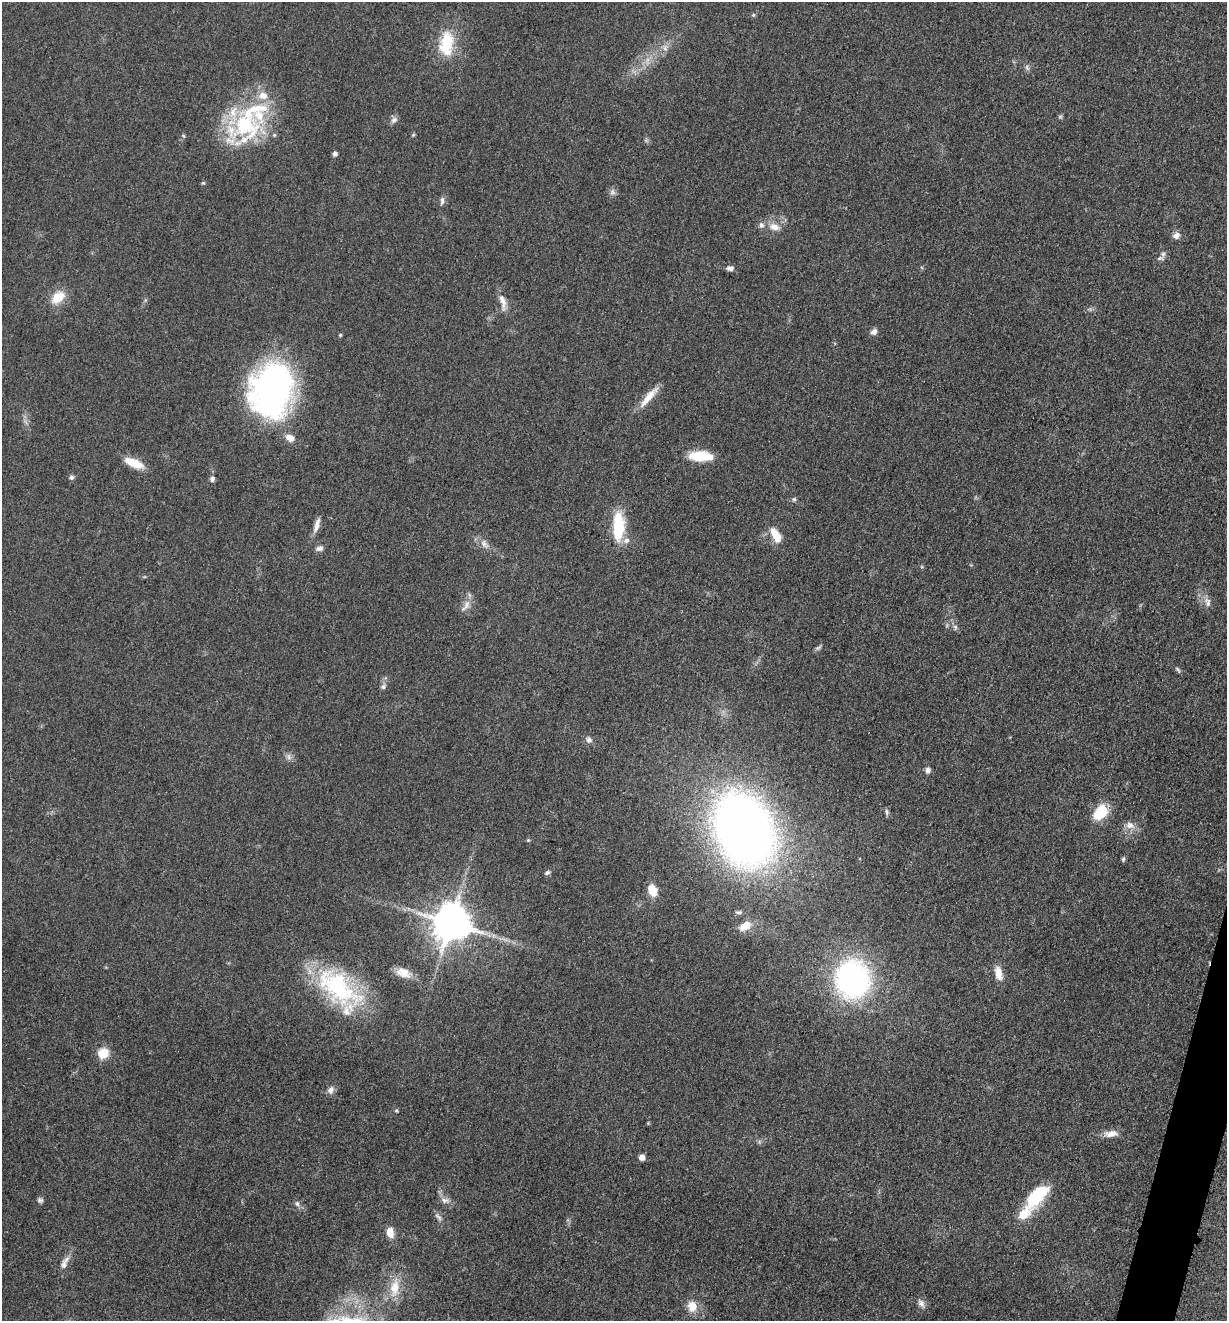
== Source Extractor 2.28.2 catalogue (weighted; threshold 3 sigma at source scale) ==
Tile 6 of 4 x 4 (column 2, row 2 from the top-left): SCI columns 1490-2714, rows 2649-3967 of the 5306 x 5294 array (HDU 1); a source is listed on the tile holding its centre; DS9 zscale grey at full resolution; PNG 1229 x 1323 px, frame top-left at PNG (2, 2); no overlay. Shown black and unused: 1% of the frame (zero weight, under 3 of 5 exposures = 1% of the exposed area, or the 3 px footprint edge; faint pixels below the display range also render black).
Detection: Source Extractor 2.28.2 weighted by HDU 2 'WHT'; one run over the whole footprint, this tile lists its part. Background 0.0505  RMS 0.0057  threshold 0.0256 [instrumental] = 3 sigma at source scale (4.5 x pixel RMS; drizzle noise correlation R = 1.50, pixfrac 1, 0.05/0.05 arcsec/px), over >= 5 px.
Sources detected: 82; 1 inside a brighter object's white glare — not listed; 9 inside a brighter listed object's ellipse — not listed separately; the other 72 listed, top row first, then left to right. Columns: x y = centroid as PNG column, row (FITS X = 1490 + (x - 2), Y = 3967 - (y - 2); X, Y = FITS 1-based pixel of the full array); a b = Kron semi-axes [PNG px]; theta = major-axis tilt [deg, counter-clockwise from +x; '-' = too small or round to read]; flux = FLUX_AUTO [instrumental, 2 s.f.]
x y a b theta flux
753 15 5 5 - 0.82
446 44 35 18 85 22
665 48 7 7 - 2.1
1027 68 10 5 -64 1.5
1060 116 6 4 1 0.82
394 120 10 8 45 2.2
245 125 53 43 41 65
413 135 5 4 - 0.68
335 154 4 4 - 2.1
203 183 5 4 - 0.68
612 192 9 8 - 2
442 201 11 5 87 1.9
774 227 15 9 -21 5.2
1176 236 10 8 27 2.9
1160 258 10 6 10 1.6
730 268 9 6 -12 2.2
58 297 21 14 41 10
503 302 25 8 -78 5.2
874 332 8 7 - 2.5
271 391 56 43 77 170
648 397 33 8 50 8.6
290 438 11 8 -32 4.6
701 456 27 10 -2 17
134 463 21 8 -22 12
71 477 6 6 - 1.4
212 479 6 6 - 1.8
794 499 6 5 - 1.1
316 525 20 6 73 4
618 527 31 12 89 28
776 535 18 9 -60 9.7
484 543 14 8 -49 3.7
319 548 10 7 11 2.1
1207 602 13 9 -69 3.6
466 605 20 7 57 3.9
955 627 8 6 -76 1.5
819 647 10 4 30 1.2
1178 670 9 4 -58 1
383 686 8 6 66 1.8
589 740 9 8 - 2.1
289 757 10 6 -61 2.1
928 770 7 7 - 1.9
887 812 9 5 -89 1.3
1101 812 18 12 51 19
1130 825 13 10 -13 4.2
744 831 56 41 -66 550
528 840 5 4 - 0.69
1123 859 7 5 89 1
547 872 8 5 31 1.2
652 890 16 11 -66 7.1
739 912 11 4 5 1.3
451 923 11 10 - 1800
745 926 17 10 33 6.9
403 973 18 11 -23 6.6
998 973 18 9 -77 5.9
852 979 30 27 -83 160
338 987 61 32 -39 71
103 1053 6 5 - 39
331 1090 11 8 61 2.7
396 1111 5 4 - 0.7
1111 1134 19 8 6 5.1
759 1142 6 4 73 0.92
642 1157 5 5 - 4.4
40 1200 8 7 - 1.5
445 1200 12 7 -3 2.8
297 1204 8 6 -88 1.7
1024 1213 52 16 54 18
438 1217 13 5 -42 1.9
390 1232 11 8 -79 6.1
64 1264 15 8 80 3.8
395 1288 29 13 82 13
921 1303 11 7 -60 2.8
692 1306 16 13 -79 7.3